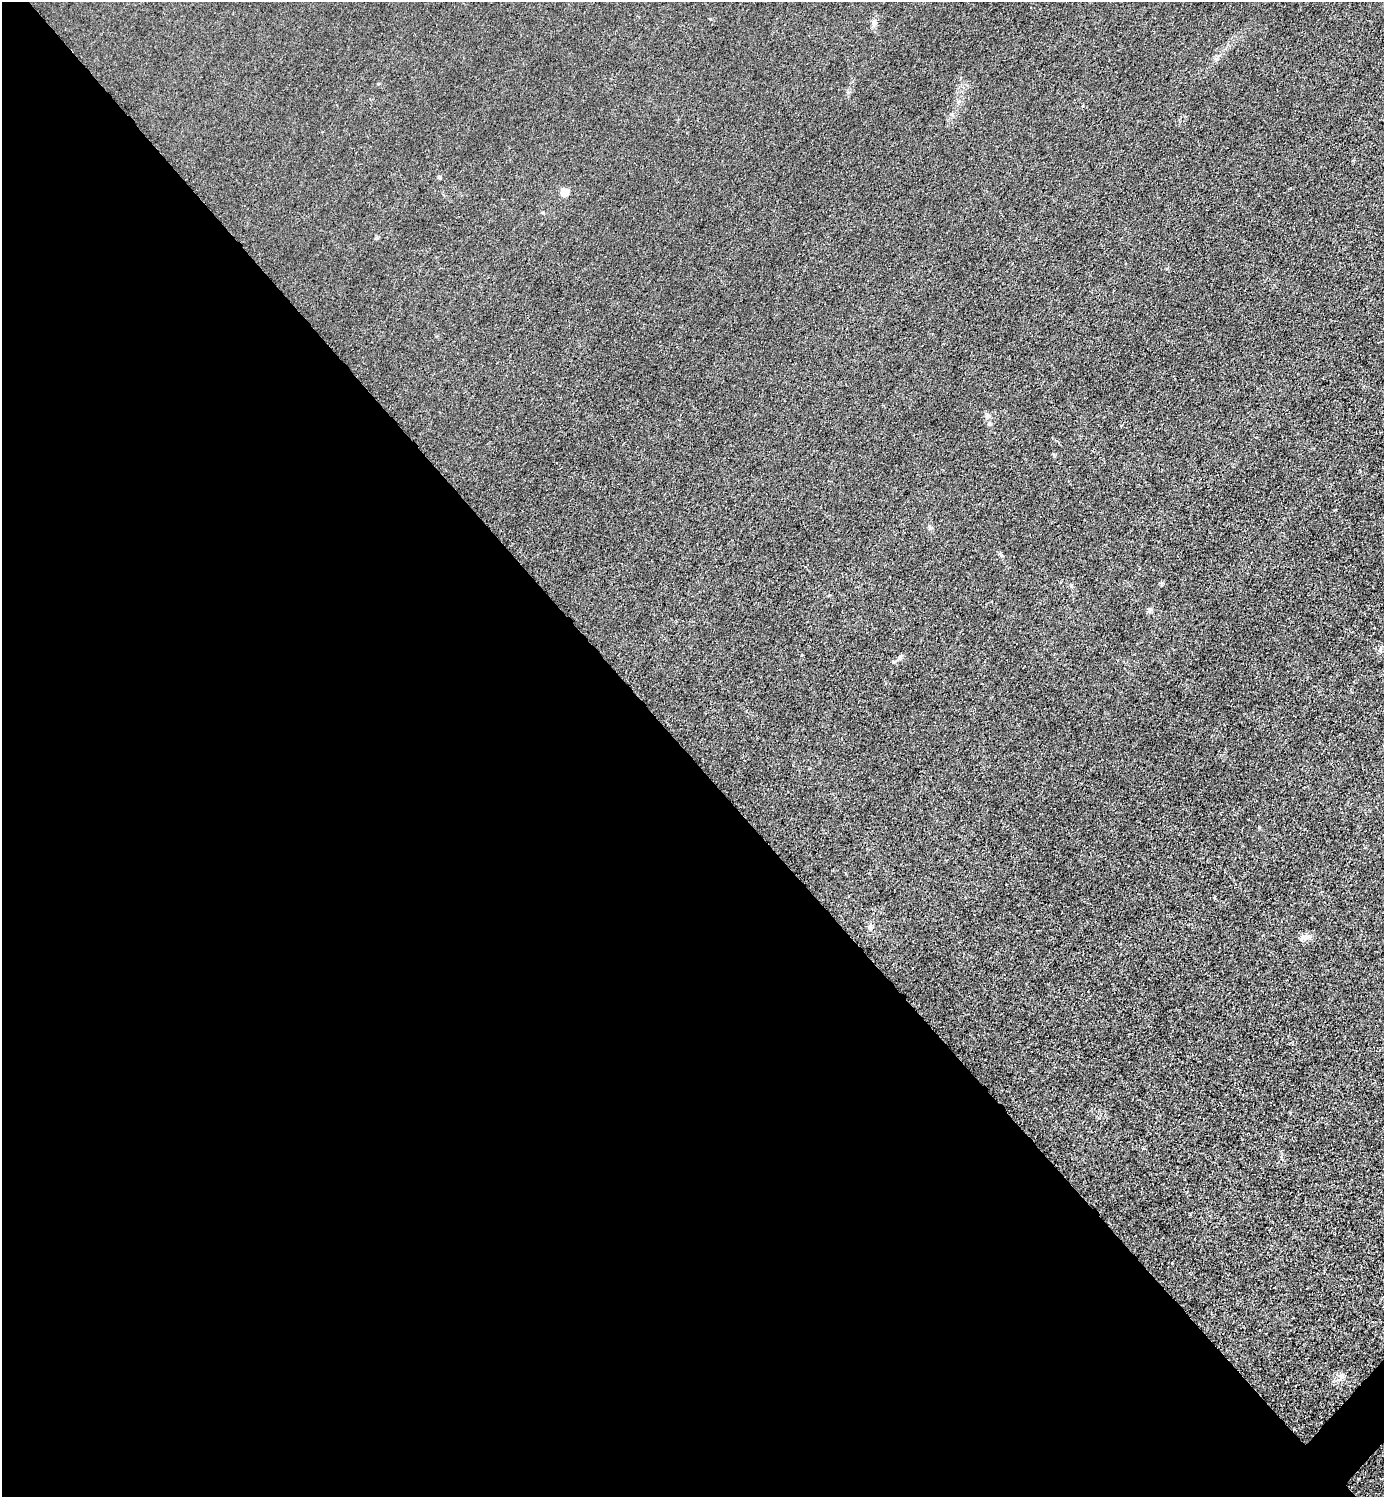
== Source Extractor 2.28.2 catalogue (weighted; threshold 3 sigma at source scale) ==
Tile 9 of 4 x 4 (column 1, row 3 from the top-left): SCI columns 301-1682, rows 1498-2992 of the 5985 x 5985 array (HDU 1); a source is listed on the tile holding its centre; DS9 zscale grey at full resolution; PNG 1386 x 1499 px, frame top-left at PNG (2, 2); no overlay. Shown black and unused: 50% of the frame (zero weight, under 3 of 4 exposures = <1% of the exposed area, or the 3 px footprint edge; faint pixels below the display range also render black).
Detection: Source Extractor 2.28.2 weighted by HDU 2 'WHT'; one run over the whole footprint, this tile lists its part. Background 0.0215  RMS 0.0062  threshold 0.0279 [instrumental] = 3 sigma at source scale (4.5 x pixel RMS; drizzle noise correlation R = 1.50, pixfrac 1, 0.05/0.05 arcsec/px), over >= 5 px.
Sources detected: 7; all 7 listed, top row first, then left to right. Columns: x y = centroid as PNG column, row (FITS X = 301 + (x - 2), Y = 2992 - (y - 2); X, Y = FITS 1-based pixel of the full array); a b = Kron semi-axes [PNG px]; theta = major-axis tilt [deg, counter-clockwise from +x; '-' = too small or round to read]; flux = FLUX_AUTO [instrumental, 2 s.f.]
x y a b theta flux
874 23 9 7 79 2.3
439 177 6 3 18 0.69
564 192 5 5 - 20
1150 609 7 5 87 1.3
900 657 8 5 63 1.3
1303 938 13 6 32 2.6
1342 1377 13 4 55 1.9